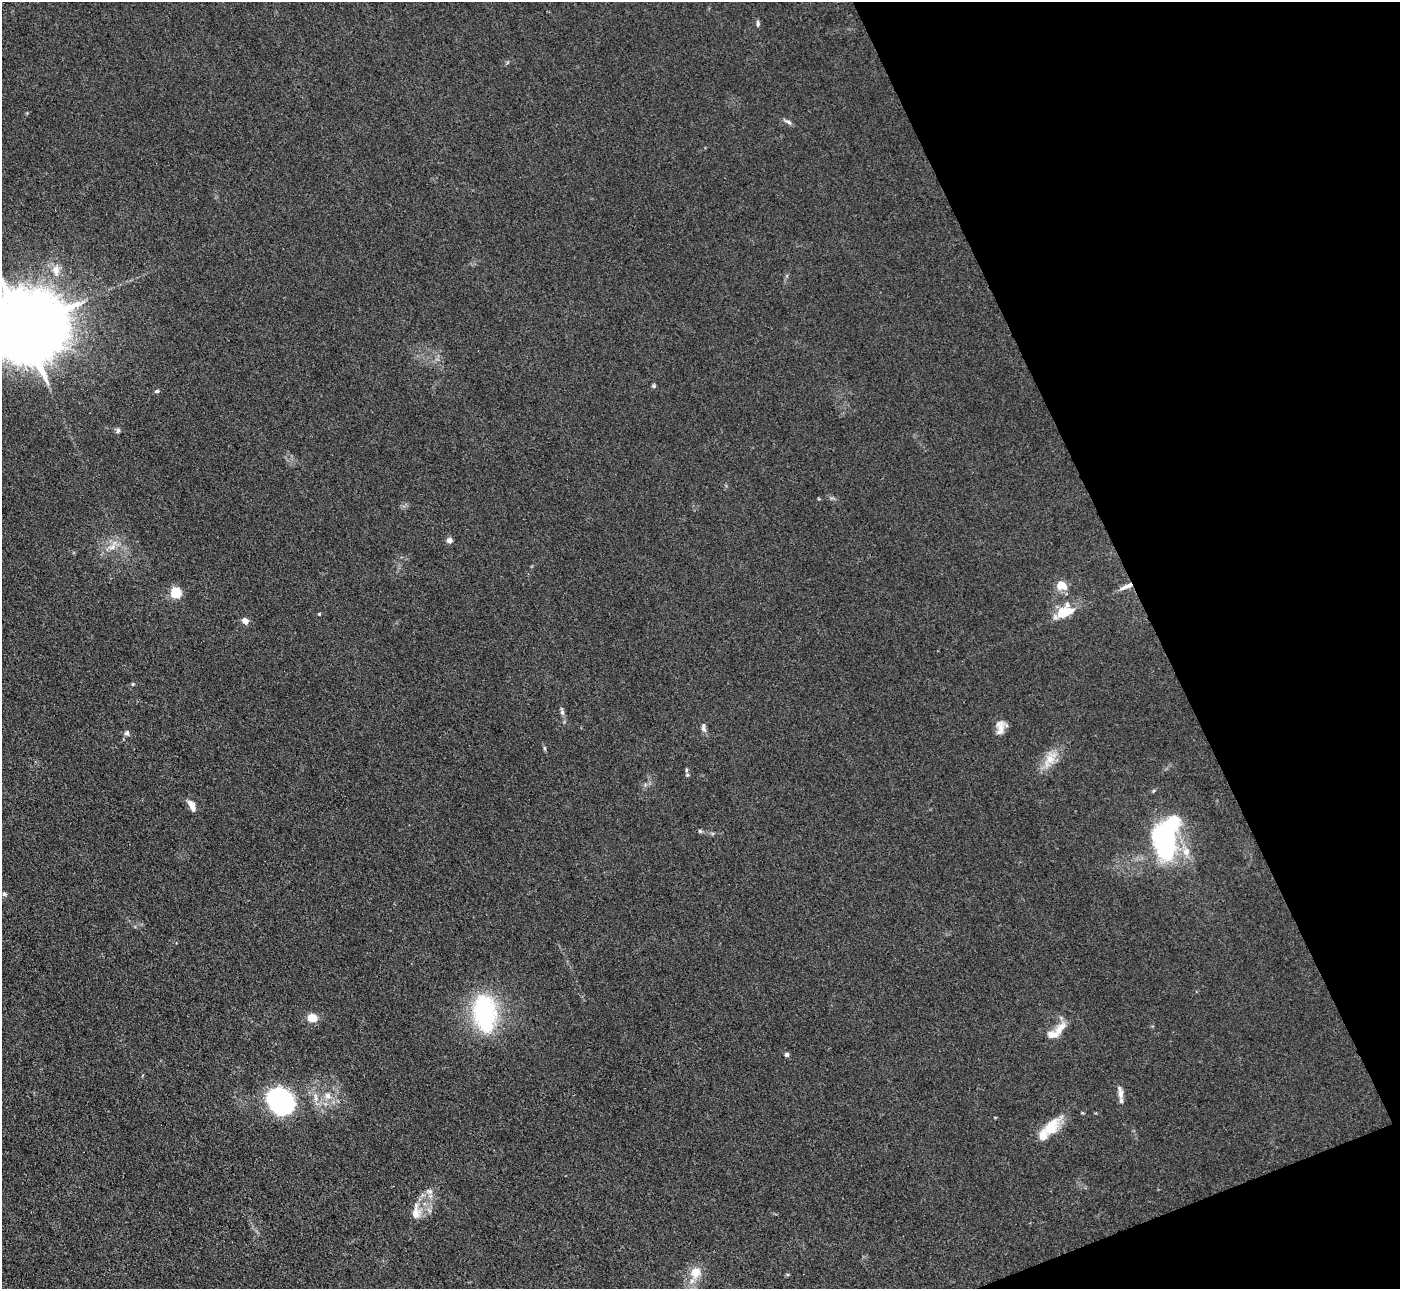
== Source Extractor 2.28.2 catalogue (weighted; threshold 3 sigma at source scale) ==
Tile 12 of 4 x 4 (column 4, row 3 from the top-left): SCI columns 4198-5595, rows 1573-2859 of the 5599 x 5585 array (HDU 1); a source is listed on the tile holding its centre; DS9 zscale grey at full resolution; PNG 1402 x 1291 px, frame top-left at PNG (2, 2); no overlay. Shown black and unused: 19% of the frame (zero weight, under 3 of 4 exposures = <1% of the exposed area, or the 3 px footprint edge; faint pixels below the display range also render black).
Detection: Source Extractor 2.28.2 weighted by HDU 2 'WHT'; one run over the whole footprint, this tile lists its part. Background 0.0557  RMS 0.0059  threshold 0.0266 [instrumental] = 3 sigma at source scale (4.5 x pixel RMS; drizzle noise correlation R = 1.50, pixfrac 1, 0.05/0.05 arcsec/px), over >= 5 px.
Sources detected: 47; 2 inside a brighter object's white glare — not listed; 5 inside a brighter listed object's ellipse — not listed separately; the other 40 listed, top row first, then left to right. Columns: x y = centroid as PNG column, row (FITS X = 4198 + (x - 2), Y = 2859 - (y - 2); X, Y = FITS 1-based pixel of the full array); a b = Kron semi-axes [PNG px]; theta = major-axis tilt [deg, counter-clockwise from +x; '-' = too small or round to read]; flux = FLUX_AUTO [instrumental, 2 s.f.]
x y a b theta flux
758 24 8 4 -87 1.2
788 122 11 5 -36 1.8
56 271 16 10 -82 6.4
23 328 23 18 16 9300
654 386 5 5 - 1
157 391 7 5 15 1
118 430 7 5 75 1.3
449 540 6 6 - 2.9
112 547 11 7 35 3.9
1062 585 12 10 -19 8.1
1127 586 19 5 23 4.2
176 593 5 5 - 54
1062 613 19 12 20 13
319 614 4 3 - 0.66
245 621 6 5 - 4.3
133 684 5 3 - 0.6
562 712 10 5 -84 1.7
1001 727 16 10 79 5.5
704 729 10 5 -37 1.9
127 733 7 6 - 1.7
545 748 6 4 -88 0.77
1050 759 28 12 57 10
686 770 6 4 89 1
192 806 15 7 -63 4.7
700 831 5 5 - 0.89
1165 840 35 18 83 150
1186 852 12 10 87 6
4 894 7 5 -32 1.3
485 1017 35 29 -74 62
312 1018 6 5 - 15
1060 1029 23 9 52 8.1
787 1055 4 4 - 2.2
1120 1093 18 6 -82 3.5
328 1095 10 8 -52 3.9
316 1097 14 4 -87 2.8
279 1098 30 26 53 57
1051 1126 29 14 47 15
429 1191 12 4 -20 1.8
416 1212 23 11 88 7.8
695 1272 13 12 - 9.7
Overlapping masked pixels (flux is a lower limit): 1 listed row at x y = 1127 586
Isophote crosses this tile's border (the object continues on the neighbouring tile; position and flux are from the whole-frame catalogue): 1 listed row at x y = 23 328